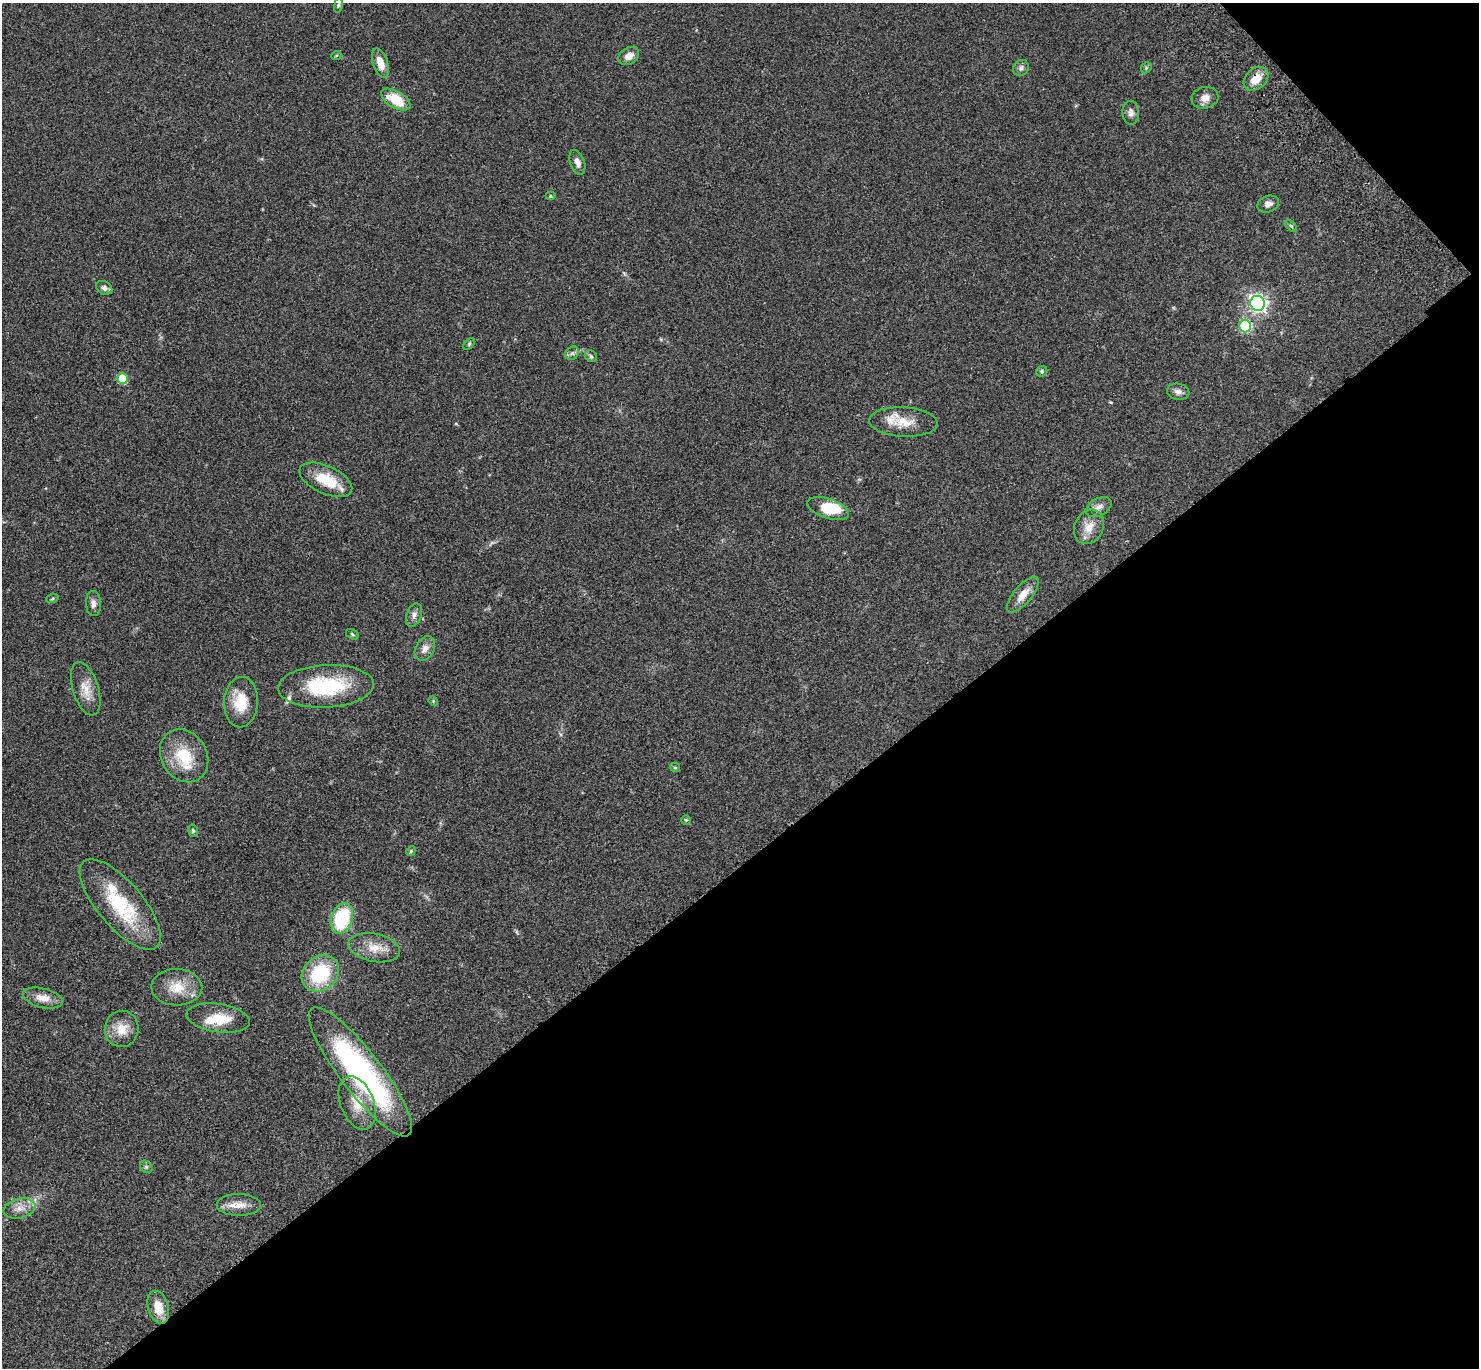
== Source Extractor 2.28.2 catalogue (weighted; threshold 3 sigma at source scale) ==
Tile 12 of 4 x 4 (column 4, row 3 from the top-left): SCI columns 4534-6010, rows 1751-3116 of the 6109 x 6091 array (HDU 1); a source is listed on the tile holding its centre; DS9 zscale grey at full resolution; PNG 1481 x 1370 px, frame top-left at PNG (2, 3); each listed source drawn as its Kron ellipse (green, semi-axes under 4 px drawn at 4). Shown black and unused: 39% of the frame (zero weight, under 3 of 4 exposures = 6% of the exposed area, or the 3 px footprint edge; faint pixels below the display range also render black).
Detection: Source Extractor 2.28.2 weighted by HDU 2 'WHT'; one run over the whole footprint, this tile lists its part. Background 0.0461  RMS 0.0052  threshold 0.0232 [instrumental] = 3 sigma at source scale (4.5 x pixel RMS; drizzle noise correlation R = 1.50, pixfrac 1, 0.05/0.05 arcsec/px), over >= 5 px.
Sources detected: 62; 1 inside a brighter object's white glare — neither listed nor drawn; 4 inside a brighter listed object's ellipse — not listed separately; the other 57 listed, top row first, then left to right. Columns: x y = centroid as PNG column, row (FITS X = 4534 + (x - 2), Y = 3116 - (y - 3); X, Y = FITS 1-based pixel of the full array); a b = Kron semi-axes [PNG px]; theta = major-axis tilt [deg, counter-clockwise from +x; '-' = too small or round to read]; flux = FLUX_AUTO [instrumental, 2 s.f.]
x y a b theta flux
338 5 8 4 82 0.86
336 56 5 3 - 0.44
629 56 11 8 32 3.9
380 63 15 7 -72 6
1021 68 8 7 - 1.8
1146 68 6 4 47 0.72
1256 79 14 10 41 7.5
1205 98 13 10 17 4
396 99 16 8 -30 14
1131 113 12 8 -87 2.2
577 162 13 7 -70 2.8
550 196 5 4 - 0.72
1268 204 11 8 21 2.9
1291 226 7 4 -44 0.81
104 288 8 6 -27 1.8
1257 303 7 7 - 180
1245 326 6 6 - 43
469 344 7 4 47 0.72
572 353 7 6 - 1.4
591 356 6 5 - 0.92
1042 371 6 5 - 0.92
122 378 5 5 - 16
1178 392 11 8 -10 2.3
903 422 34 14 -3 11
326 480 28 14 -24 15
1099 507 14 8 28 2.8
828 509 22 10 -18 14
1089 527 18 14 64 6.8
1023 595 22 9 50 5.9
52 599 6 4 20 0.68
93 603 12 7 -87 2.3
414 615 12 7 71 2.1
352 634 7 4 -31 0.76
425 649 13 9 59 3.5
326 686 48 21 3 35
86 689 27 13 -72 7.2
433 701 5 4 - 0.46
241 702 25 17 86 13
184 756 28 23 -58 19
675 767 5 4 - 0.66
686 820 5 4 - 0.56
193 831 6 5 - 0.91
411 851 5 4 - 0.65
120 904 56 22 -49 34
342 919 16 10 71 32
374 948 26 14 -12 8.9
320 973 20 16 41 31
177 987 25 18 -1 11
43 998 20 9 -14 5.5
218 1018 32 14 -8 12
122 1029 18 17 - 8
360 1072 80 20 -52 120
357 1103 28 16 -68 11
146 1167 7 5 -44 1
239 1205 22 11 -1 5.6
19 1208 16 9 13 4.6
158 1307 17 10 -74 7.7
Overlapping masked pixels (flux is a lower limit): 2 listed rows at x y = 1256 79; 120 904